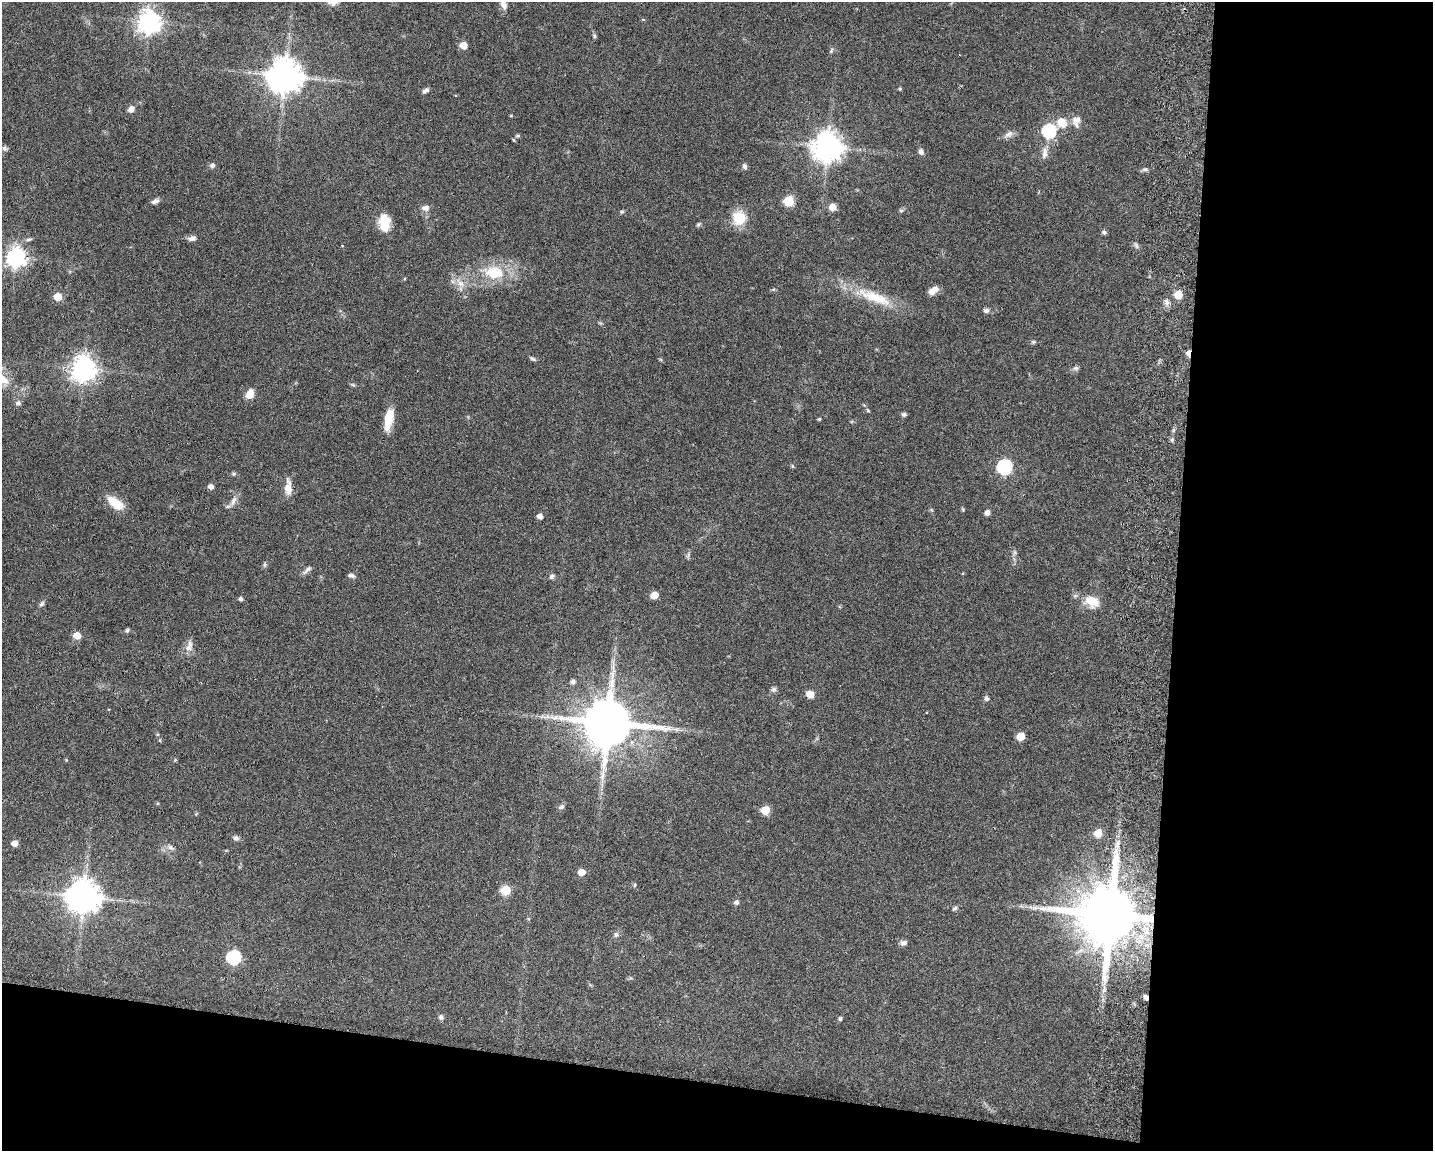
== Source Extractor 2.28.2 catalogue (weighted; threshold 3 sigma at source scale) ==
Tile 12 of 3 x 4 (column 3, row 4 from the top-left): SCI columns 3139-4569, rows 10-1158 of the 4734 x 4618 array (HDU 1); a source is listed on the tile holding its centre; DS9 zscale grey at full resolution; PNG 1435 x 1153 px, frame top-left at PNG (2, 2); no overlay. Shown black and unused: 24% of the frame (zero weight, under 3 of 6 exposures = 3% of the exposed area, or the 3 px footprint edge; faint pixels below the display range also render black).
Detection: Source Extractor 2.28.2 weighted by HDU 2 'WHT'; one run over the whole footprint, this tile lists its part. Background 0.0872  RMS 0.0032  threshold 0.0131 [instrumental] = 3 sigma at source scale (4.09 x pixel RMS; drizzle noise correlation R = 1.36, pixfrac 0.8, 0.05/0.05 arcsec/px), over >= 5 px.
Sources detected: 106; all 106 listed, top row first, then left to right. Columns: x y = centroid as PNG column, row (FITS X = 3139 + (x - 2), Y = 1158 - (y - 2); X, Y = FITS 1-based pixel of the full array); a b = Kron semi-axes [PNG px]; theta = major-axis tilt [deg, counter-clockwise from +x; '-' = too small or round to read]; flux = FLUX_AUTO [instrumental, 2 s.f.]
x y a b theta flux
504 5 11 6 -74 1.9
149 22 8 8 - 220
594 36 7 5 -69 0.49
463 45 5 5 - 4.2
831 51 7 4 60 0.5
285 76 10 10 - 670
900 89 4 4 - 0.4
425 91 8 5 29 0.94
131 109 9 7 46 1.4
1076 121 16 11 79 2.4
1062 122 14 12 -45 3.9
1049 131 7 7 - 38
1008 134 14 7 33 1.4
518 136 5 4 - 0.52
827 147 9 9 - 430
4 148 7 6 - 0.65
921 151 8 6 -68 0.97
1045 153 17 7 83 1.9
212 165 8 6 16 0.77
745 166 7 6 - 0.76
1145 169 8 6 13 0.64
155 201 10 5 25 1
789 201 6 6 - 15
832 207 5 5 - 3.7
425 208 11 8 -1 1.4
901 211 6 5 - 0.45
622 212 6 4 27 0.4
739 218 16 15 - 6.9
384 223 19 11 -87 5.6
698 225 6 5 - 0.47
1104 232 6 5 - 0.59
192 238 11 6 9 1.2
29 239 9 4 8 0.63
342 245 4 2 - 0.18
1136 245 10 5 -65 0.7
16 257 8 7 - 140
494 272 30 19 -7 11
460 283 15 7 -46 2.4
933 290 13 7 30 2.4
1178 295 6 5 - 6.9
58 297 5 5 - 6.2
874 297 56 14 -21 12
1167 302 10 6 -70 1.2
986 310 7 6 - 0.83
1033 342 6 5 - 0.48
1188 353 7 6 - 1.1
532 359 9 4 -29 0.58
1076 368 8 6 13 0.74
84 369 8 8 - 280
3 379 22 11 -45 4.5
353 385 8 3 -19 0.41
250 394 10 7 63 3.3
18 403 8 6 38 0.8
868 410 6 3 -44 0.35
904 414 6 5 - 0.68
388 419 24 8 79 6.8
819 419 4 3 - 0.38
792 466 5 4 - 0.36
1005 467 7 7 - 50
234 474 6 5 - 0.47
211 487 5 5 - 1.5
288 488 19 8 90 3.3
233 501 14 6 63 1.7
116 503 20 9 -37 6.3
963 510 6 3 -73 0.31
987 513 5 5 - 1.6
540 516 5 5 - 1.6
688 555 7 4 72 0.55
264 564 8 4 82 0.49
307 570 18 5 40 1
351 575 8 5 -16 0.84
552 576 8 6 33 0.73
654 595 5 5 - 4
241 599 5 4 - 0.7
1092 601 16 12 -15 5.4
42 604 7 6 - 0.71
127 630 6 5 - 0.46
77 635 6 5 - 4.6
190 644 11 8 90 1.7
573 682 5 5 - 0.99
774 689 7 7 - 0.73
810 694 8 7 - 2.4
986 698 7 6 - 0.69
547 717 14 4 5 1.3
607 723 15 13 -3 1700
1021 736 6 5 - 6.3
561 807 8 7 - 0.77
765 810 5 5 - 8.1
1098 833 6 5 - 4.8
236 838 7 6 - 0.92
14 843 5 4 - 2.6
171 848 10 6 -31 0.99
581 872 5 5 - 3.8
635 885 5 3 - 0.34
506 890 6 5 - 14
83 897 10 9 - 600
736 902 5 5 - 0.93
955 908 8 5 31 0.55
1110 915 17 15 -4 3400
616 935 7 6 - 0.73
904 943 8 6 15 1
234 957 7 6 - 41
1104 990 10 3 69 0.8
1146 998 6 4 -60 1
441 1017 6 6 - 0.87
840 1019 5 4 - 0.5
Overlapping masked pixels (flux is a lower limit): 3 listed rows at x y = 1188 353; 1110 915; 1146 998
Isophote crosses this tile's border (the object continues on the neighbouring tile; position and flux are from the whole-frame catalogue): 2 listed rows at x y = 504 5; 3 379